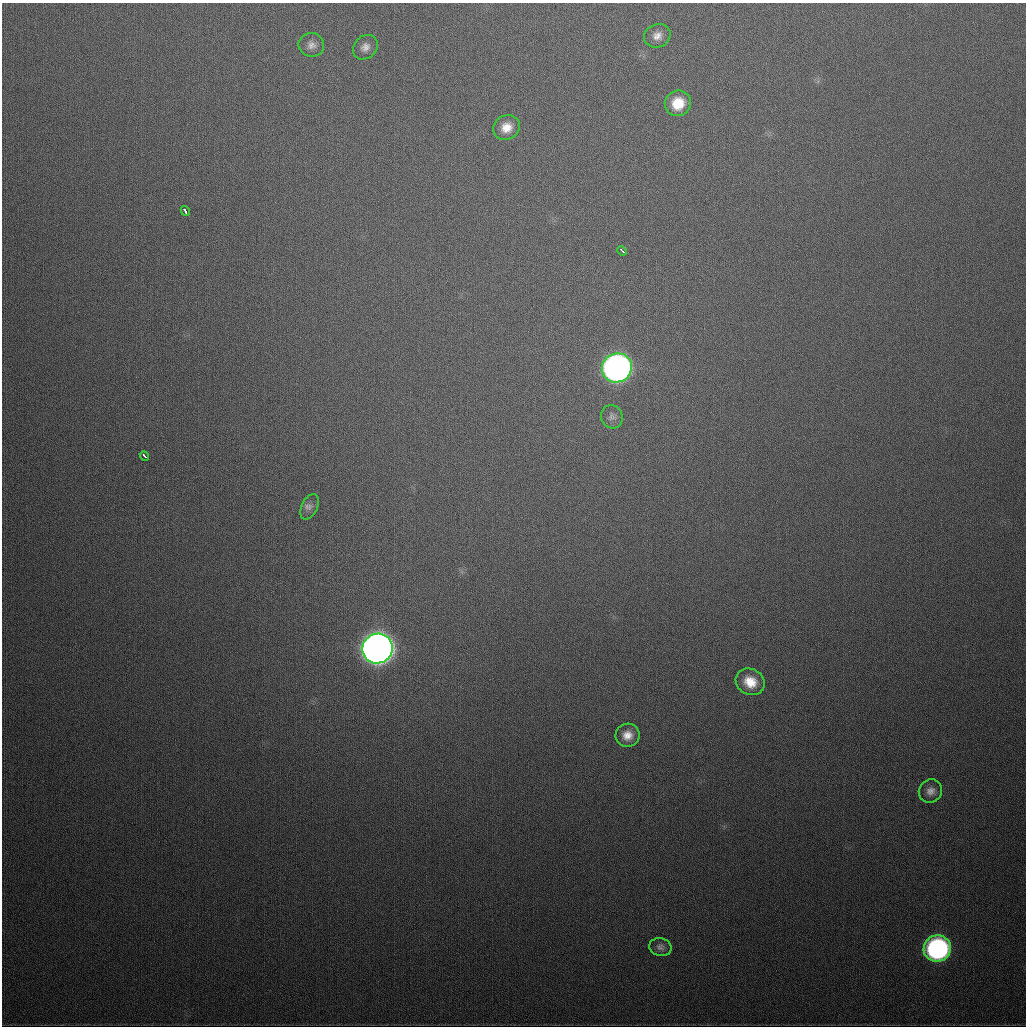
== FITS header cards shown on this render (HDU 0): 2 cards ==
NAXIS1  =                 1024
NAXIS2  =                 1024

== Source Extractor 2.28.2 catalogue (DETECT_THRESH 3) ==
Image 1024 x 1024 px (HDU 0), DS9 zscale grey, 1 PNG px = 1 image px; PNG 1028 x 1028 px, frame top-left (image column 1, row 1024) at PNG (2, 3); each listed source drawn as its Kron ellipse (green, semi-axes under 4 px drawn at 4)
Background 445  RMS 16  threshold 47.3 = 3 sigma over >= 5 px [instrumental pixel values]
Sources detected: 17; all 17 listed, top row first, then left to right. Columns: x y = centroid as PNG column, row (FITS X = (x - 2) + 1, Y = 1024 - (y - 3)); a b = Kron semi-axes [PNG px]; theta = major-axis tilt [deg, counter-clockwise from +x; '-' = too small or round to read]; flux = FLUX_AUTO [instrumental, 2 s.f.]
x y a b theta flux
657 36 13 11 22 9.6e+03
311 45 13 12 - 7.9e+03
365 47 13 11 45 8.4e+03
678 103 13 12 - 2.7e+04
506 127 14 12 26 1.5e+04
185 211 5 3 - 4.3e+03
622 251 5 3 - 4.3e+03
617 368 15 14 - 7.6e+05
612 417 12 10 -66 6.0e+03
144 456 5 3 - 4.9e+03
309 507 13 8 65 6.0e+03
377 648 15 15 - 1.7e+06
750 682 15 13 -30 2.2e+04
627 735 12 11 - 1.3e+04
930 791 12 11 - 8.1e+03
660 947 11 8 -14 4.8e+03
937 948 14 13 - 2.8e+05